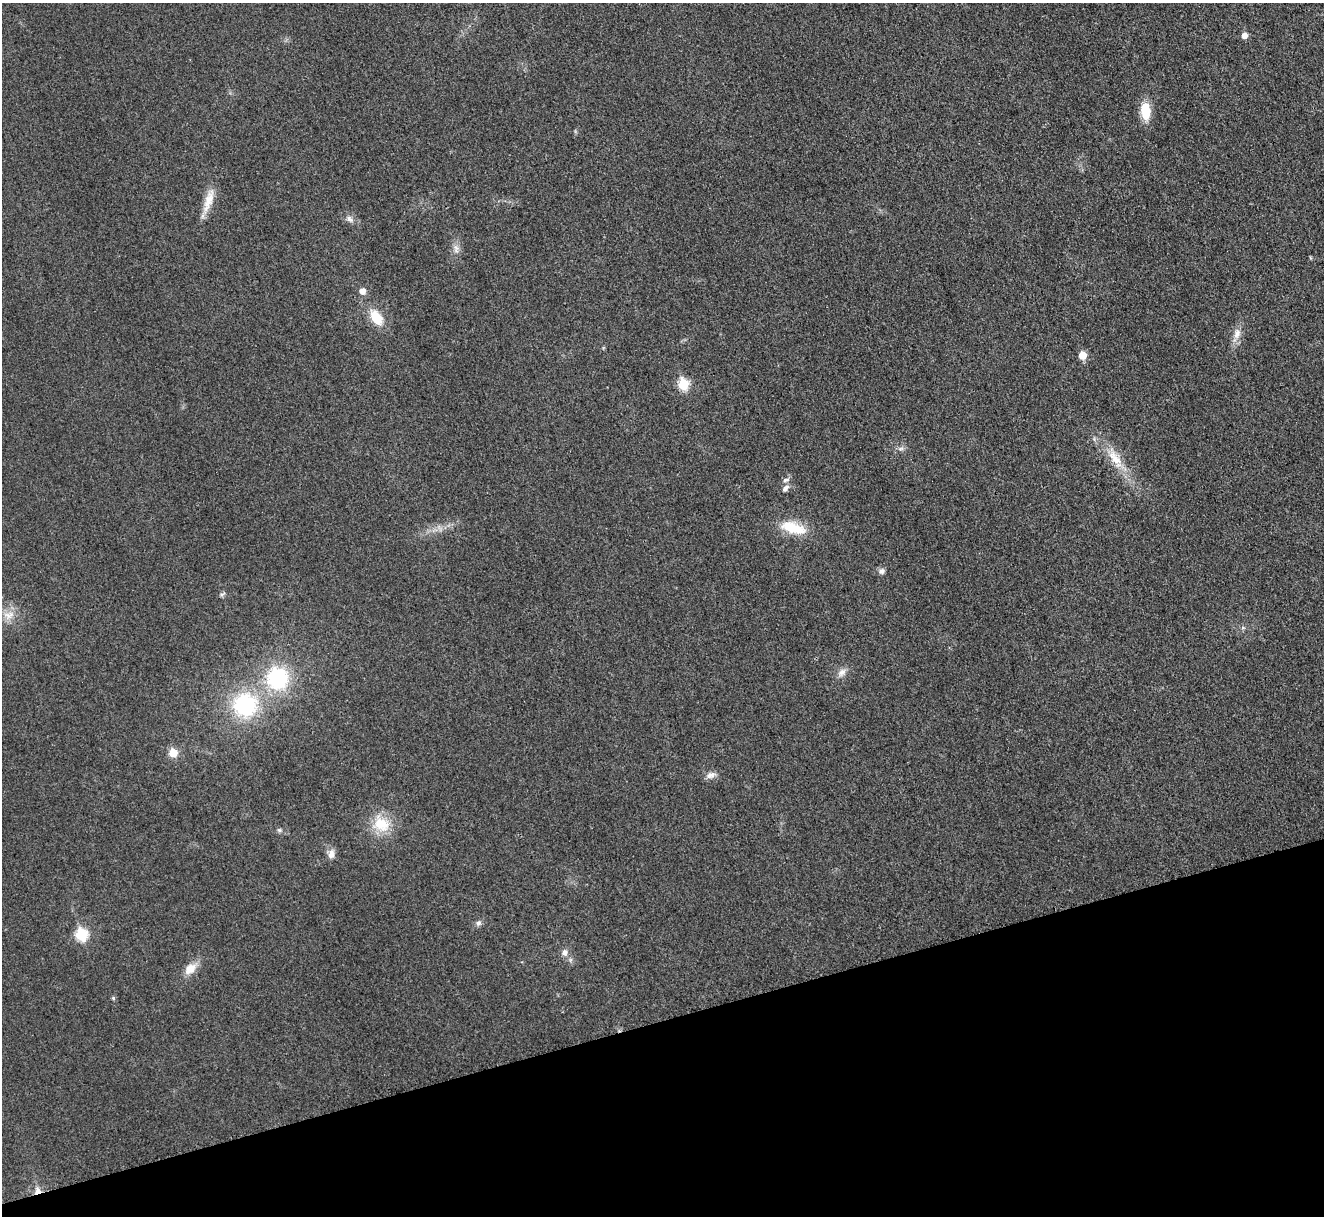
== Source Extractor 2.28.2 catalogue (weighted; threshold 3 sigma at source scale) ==
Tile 14 of 4 x 4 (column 2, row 4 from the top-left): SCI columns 1327-2648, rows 155-1368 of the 5308 x 5290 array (HDU 1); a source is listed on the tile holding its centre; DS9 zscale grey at full resolution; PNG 1326 x 1218 px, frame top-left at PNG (2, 3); no overlay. Shown black and unused: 16% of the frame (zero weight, under 3 of 4 exposures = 1% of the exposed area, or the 3 px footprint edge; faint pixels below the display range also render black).
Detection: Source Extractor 2.28.2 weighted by HDU 2 'WHT'; one run over the whole footprint, this tile lists its part. Background 0.0693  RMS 0.0068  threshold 0.0307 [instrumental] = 3 sigma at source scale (4.5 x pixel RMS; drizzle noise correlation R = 1.50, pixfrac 1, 0.05/0.05 arcsec/px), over >= 5 px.
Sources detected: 32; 1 inside a brighter listed object's ellipse — not listed separately; the other 31 listed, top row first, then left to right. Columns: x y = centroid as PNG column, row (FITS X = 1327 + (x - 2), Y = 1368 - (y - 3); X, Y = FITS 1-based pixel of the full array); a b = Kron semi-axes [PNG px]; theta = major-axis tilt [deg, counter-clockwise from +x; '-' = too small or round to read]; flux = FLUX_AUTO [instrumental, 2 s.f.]
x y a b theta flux
1244 35 5 5 - 4.7
1145 111 20 11 -85 15
208 201 33 10 71 11
349 219 10 7 -53 2.6
456 251 9 5 -57 2
362 291 7 7 - 3.6
376 318 17 10 -55 16
1237 333 14 9 69 5.4
1082 355 5 5 - 13
683 384 6 6 - 35
1115 458 28 11 -48 15
785 480 9 5 18 1.9
785 488 11 6 48 2.9
793 528 35 13 -17 19
881 571 8 7 - 2.4
222 594 9 3 29 1.2
9 615 16 9 20 7
842 672 12 8 46 4
277 678 22 21 - 55
245 705 22 22 - 61
173 753 6 6 - 16
711 775 13 7 24 3.6
381 824 22 18 -33 20
279 830 6 6 - 1.3
331 854 12 8 80 4.2
478 923 8 6 16 2
81 935 6 6 - 51
565 952 8 8 - 3.2
190 969 16 10 41 8.6
113 998 5 5 - 1.1
37 1191 10 8 82 4.5
Overlapping masked pixels (flux is a lower limit): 1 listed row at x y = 37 1191